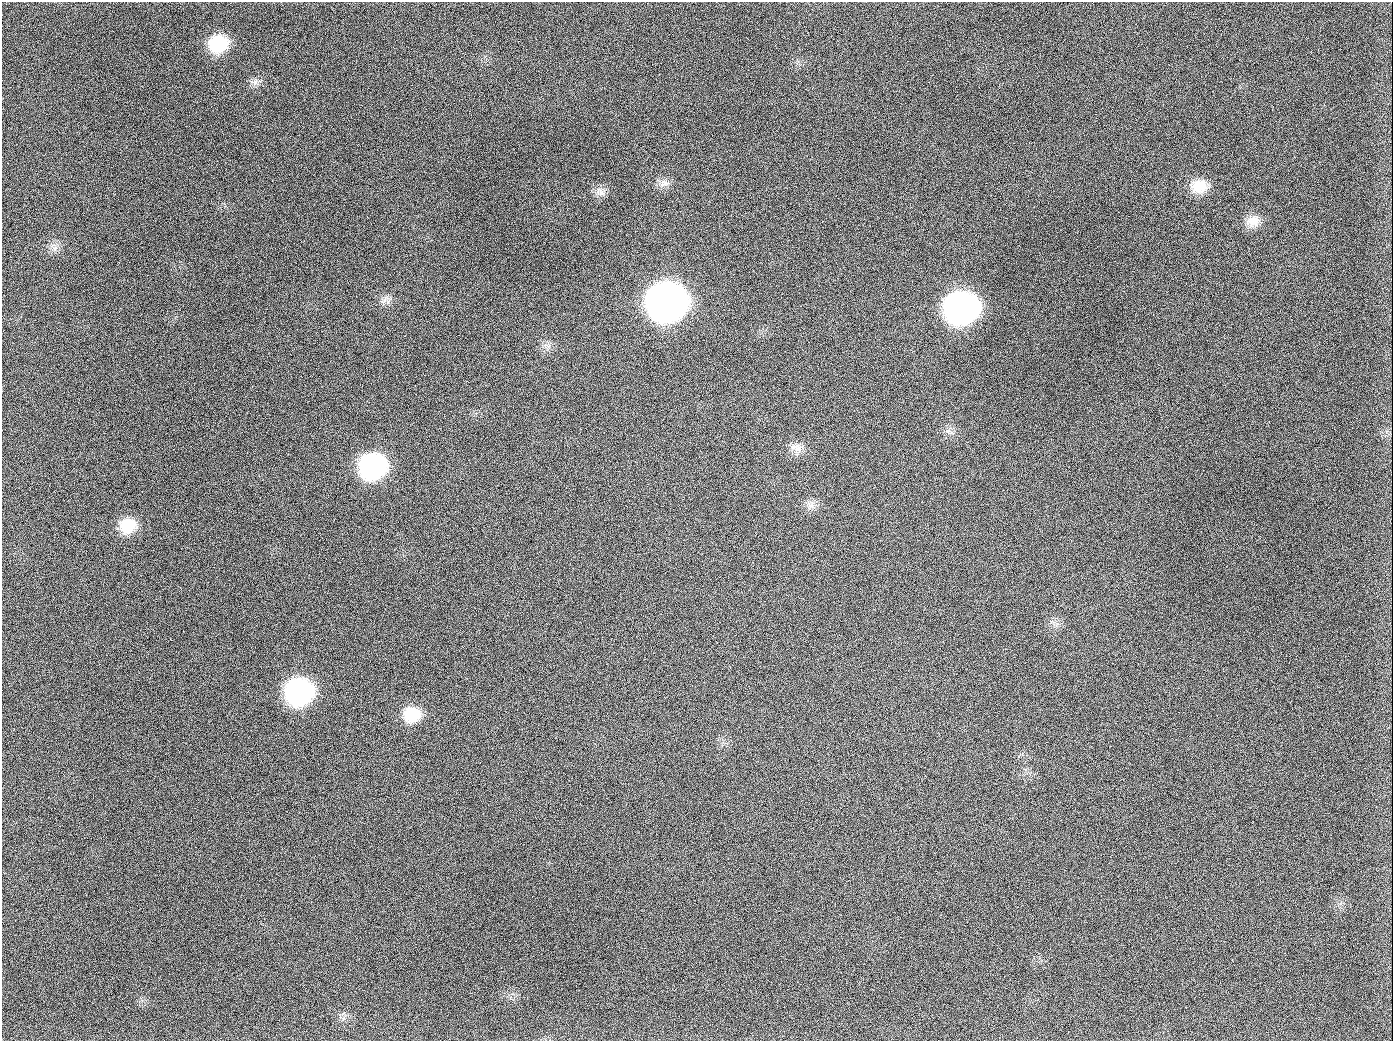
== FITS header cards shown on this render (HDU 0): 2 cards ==
NAXIS1  =                 1391
NAXIS2  =                 1039

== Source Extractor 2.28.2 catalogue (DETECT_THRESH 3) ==
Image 1391 x 1039 px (HDU 0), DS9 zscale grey, 1 PNG px = 1 image px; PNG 1395 x 1043 px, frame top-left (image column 1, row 1039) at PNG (2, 2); no overlay
Background 1380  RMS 66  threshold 198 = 3 sigma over >= 5 px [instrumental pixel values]
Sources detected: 19; all 19 listed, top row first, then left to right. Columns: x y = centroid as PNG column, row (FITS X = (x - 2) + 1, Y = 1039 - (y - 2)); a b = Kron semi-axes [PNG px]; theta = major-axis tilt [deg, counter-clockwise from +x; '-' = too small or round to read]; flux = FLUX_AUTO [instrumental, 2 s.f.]
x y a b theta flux
218 44 20 18 19 2.1e+05
255 82 7 6 - 1.7e+04
189 126 2 2 - 6.7e+03
664 183 11 11 - 3.2e+04
1199 186 21 17 4 9.7e+04
600 192 16 10 -49 3.1e+04
1253 221 18 15 16 6.1e+04
55 248 9 6 65 1.9e+04
384 301 12 4 40 1.7e+04
667 302 23 20 10 5.9e+06
961 308 22 19 10 2.6e+06
547 347 12 6 51 2.0e+04
654 407 2 2 - 4.2e+03
797 448 14 12 -82 4.2e+04
373 466 20 19 - 9.0e+05
128 525 19 17 29 1.2e+05
299 692 20 19 - 1.1e+06
412 714 20 18 11 1.3e+05
944 1026 2 2 - 5.6e+03